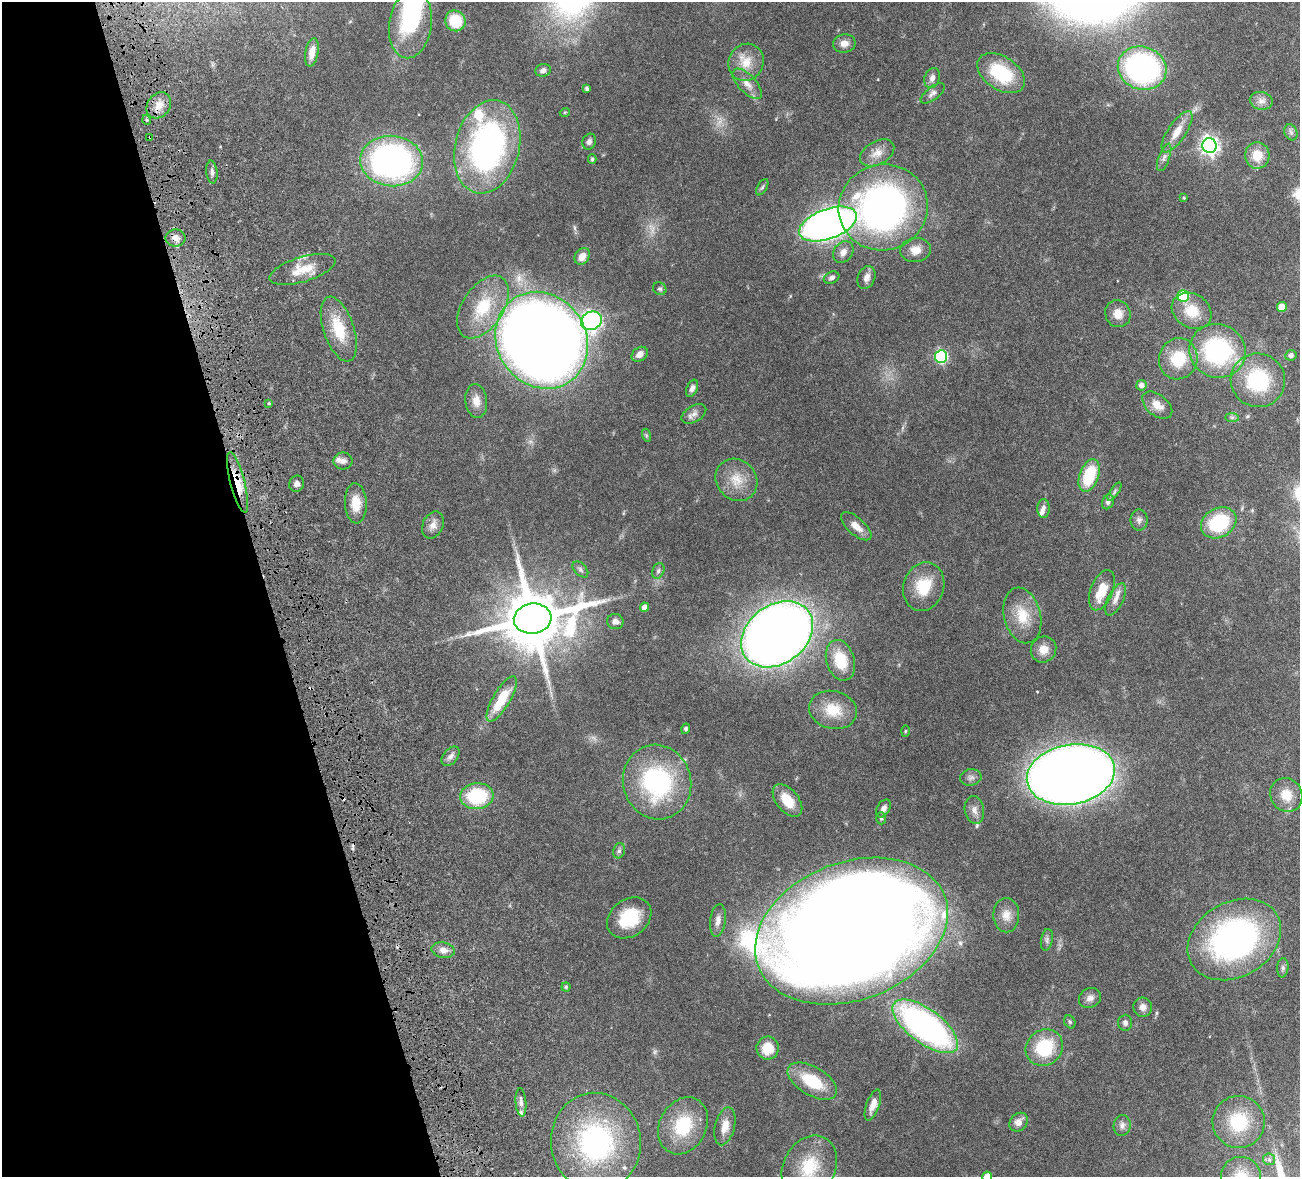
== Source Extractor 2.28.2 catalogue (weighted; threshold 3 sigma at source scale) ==
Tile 5 of 4 x 4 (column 1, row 2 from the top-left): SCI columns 159-1456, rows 2683-3857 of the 5510 x 5250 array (HDU 1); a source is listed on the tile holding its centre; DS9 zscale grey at full resolution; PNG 1302 x 1179 px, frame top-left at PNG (2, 2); each listed source drawn as its Kron ellipse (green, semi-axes under 4 px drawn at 4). Shown black and unused: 21% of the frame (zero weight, under 4 of 8 exposures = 8% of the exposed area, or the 3 px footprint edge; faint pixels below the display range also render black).
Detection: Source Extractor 2.28.2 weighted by HDU 2 'WHT'; one run over the whole footprint, this tile lists its part. Background 0.0863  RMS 0.0031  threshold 0.0127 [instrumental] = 3 sigma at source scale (4.09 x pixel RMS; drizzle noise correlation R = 1.36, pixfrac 0.8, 0.05/0.05 arcsec/px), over >= 5 px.
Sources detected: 144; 1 too faint to see at this stretch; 3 inside a brighter object's white glare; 2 cosmic-ray / hot-pixel residue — neither listed nor drawn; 7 inside a brighter listed object's ellipse — not listed separately; the other 131 listed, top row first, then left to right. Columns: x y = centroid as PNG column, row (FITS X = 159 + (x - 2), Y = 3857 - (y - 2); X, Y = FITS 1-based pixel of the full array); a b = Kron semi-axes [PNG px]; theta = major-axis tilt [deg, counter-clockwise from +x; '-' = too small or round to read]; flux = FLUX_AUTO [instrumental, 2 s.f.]
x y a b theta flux
455 21 10 10 - 8.3
410 24 34 21 82 26
844 43 11 9 10 1.8
312 52 14 6 80 2.4
746 62 19 17 59 5.1
1142 68 25 21 -19 60
543 70 8 6 12 0.85
1001 73 26 16 -34 15
932 78 10 7 69 1.2
747 84 19 9 -47 2.5
587 89 4 3 - 0.61
933 93 14 6 38 1.2
1261 101 11 9 -11 1.7
159 105 14 11 52 2.9
565 112 5 3 - 0.23
147 120 5 3 - 0.33
1177 132 24 9 56 3.9
1291 132 8 6 -68 0.78
150 137 4 2 - 0.23
589 142 8 6 66 0.95
1209 145 7 7 - 120
487 147 47 32 76 78
877 153 18 11 28 2.9
1257 155 13 12 - 4.8
1164 157 14 5 70 1.1
592 159 5 4 - 0.45
392 161 31 25 -4 92
212 172 11 5 -84 0.9
762 187 9 5 59 0.54
1184 198 4 4 - 0.26
883 207 45 43 20 110
828 224 30 15 20 200
176 238 10 8 0 1.6
916 250 15 12 7 3.2
843 252 12 9 54 1.8
582 256 9 7 55 2.2
303 269 34 12 17 5.8
866 277 12 8 67 1.6
832 278 8 5 24 0.81
660 289 7 6 - 0.56
1183 296 5 5 - 16
483 307 35 20 56 12
1282 307 5 5 - 5.3
1192 311 21 17 -31 7
1118 314 13 12 - 2.9
592 321 11 9 25 120
339 329 34 15 -72 9.5
542 340 50 44 -56 480
1218 351 28 26 -23 36
640 354 9 6 37 1.8
1291 355 5 5 - 1.1
941 357 6 6 - 35
1178 359 21 19 72 9.8
1258 380 27 26 - 20
1141 385 5 5 - 1.4
692 388 9 5 68 1.1
476 401 17 11 -83 2.7
269 403 4 3 - 0.28
1157 405 17 10 -39 3
694 414 13 8 31 1.4
1232 417 7 4 0 0.55
646 435 6 4 -72 0.38
343 461 9 8 - 1.3
1089 475 17 9 70 12
736 480 22 19 -47 5.7
237 482 31 7 -75 6.7
297 484 8 7 - 1.1
1114 492 10 4 55 0.56
1108 502 7 5 65 0.93
356 503 20 11 -87 4.7
1043 508 9 6 -89 1.1
1139 520 10 8 90 1.1
1219 523 19 14 29 18
433 525 14 10 65 2.1
856 526 19 8 -42 2.8
580 569 9 6 -46 0.7
658 571 8 6 70 0.69
924 587 25 20 72 9.1
1102 590 21 11 68 6.1
1115 599 17 7 64 2
644 607 4 4 - 1.8
1022 615 28 18 -75 7.2
533 619 19 15 8 2200
615 621 8 7 - 1.4
777 634 39 29 36 330
1043 649 13 12 - 2.9
840 660 21 14 -73 8.8
502 699 26 8 59 8.7
833 710 24 19 -13 7.2
686 729 5 4 - 0.52
905 731 6 4 88 0.29
450 756 11 7 49 1.2
1071 774 44 30 11 510
971 777 11 8 9 1.1
657 782 38 34 -73 36
1286 795 17 15 -57 4.8
477 796 17 13 5 17
787 800 19 11 -51 5.8
883 808 10 6 60 1.1
974 810 14 9 -81 1.7
881 818 6 5 - 0.45
619 851 8 6 74 0.71
1006 915 17 13 -88 2.8
629 918 24 18 36 11
718 921 16 8 83 1.8
851 931 100 69 21 1200
1234 939 49 37 30 78
1047 940 11 6 80 0.85
443 950 12 7 -9 1.8
1283 968 9 5 86 0.77
566 987 4 4 - 0.4
1090 998 11 9 28 1.5
1143 1007 10 9 - 1.5
1070 1022 7 5 -63 0.47
1125 1023 8 7 - 0.95
925 1026 39 17 -37 85
768 1048 11 11 - 5.1
1044 1048 19 17 40 14
812 1081 27 14 -30 12
521 1102 14 5 -85 1.2
873 1105 16 6 70 2.6
1019 1122 10 8 48 2
1239 1122 26 26 - 14
1122 1125 10 8 80 1.2
683 1126 30 23 62 14
725 1126 19 9 75 3.1
596 1142 49 45 -81 49
1269 1159 6 6 - 0.64
809 1167 33 26 60 12
987 1176 5 5 - 3.4
1241 1176 20 19 - 5.5
Overlapping masked pixels (flux is a lower limit): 3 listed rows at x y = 150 137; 176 238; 237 482
Isophote crosses this tile's border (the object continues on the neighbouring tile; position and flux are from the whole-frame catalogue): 3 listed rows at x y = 809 1167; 987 1176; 1241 1176